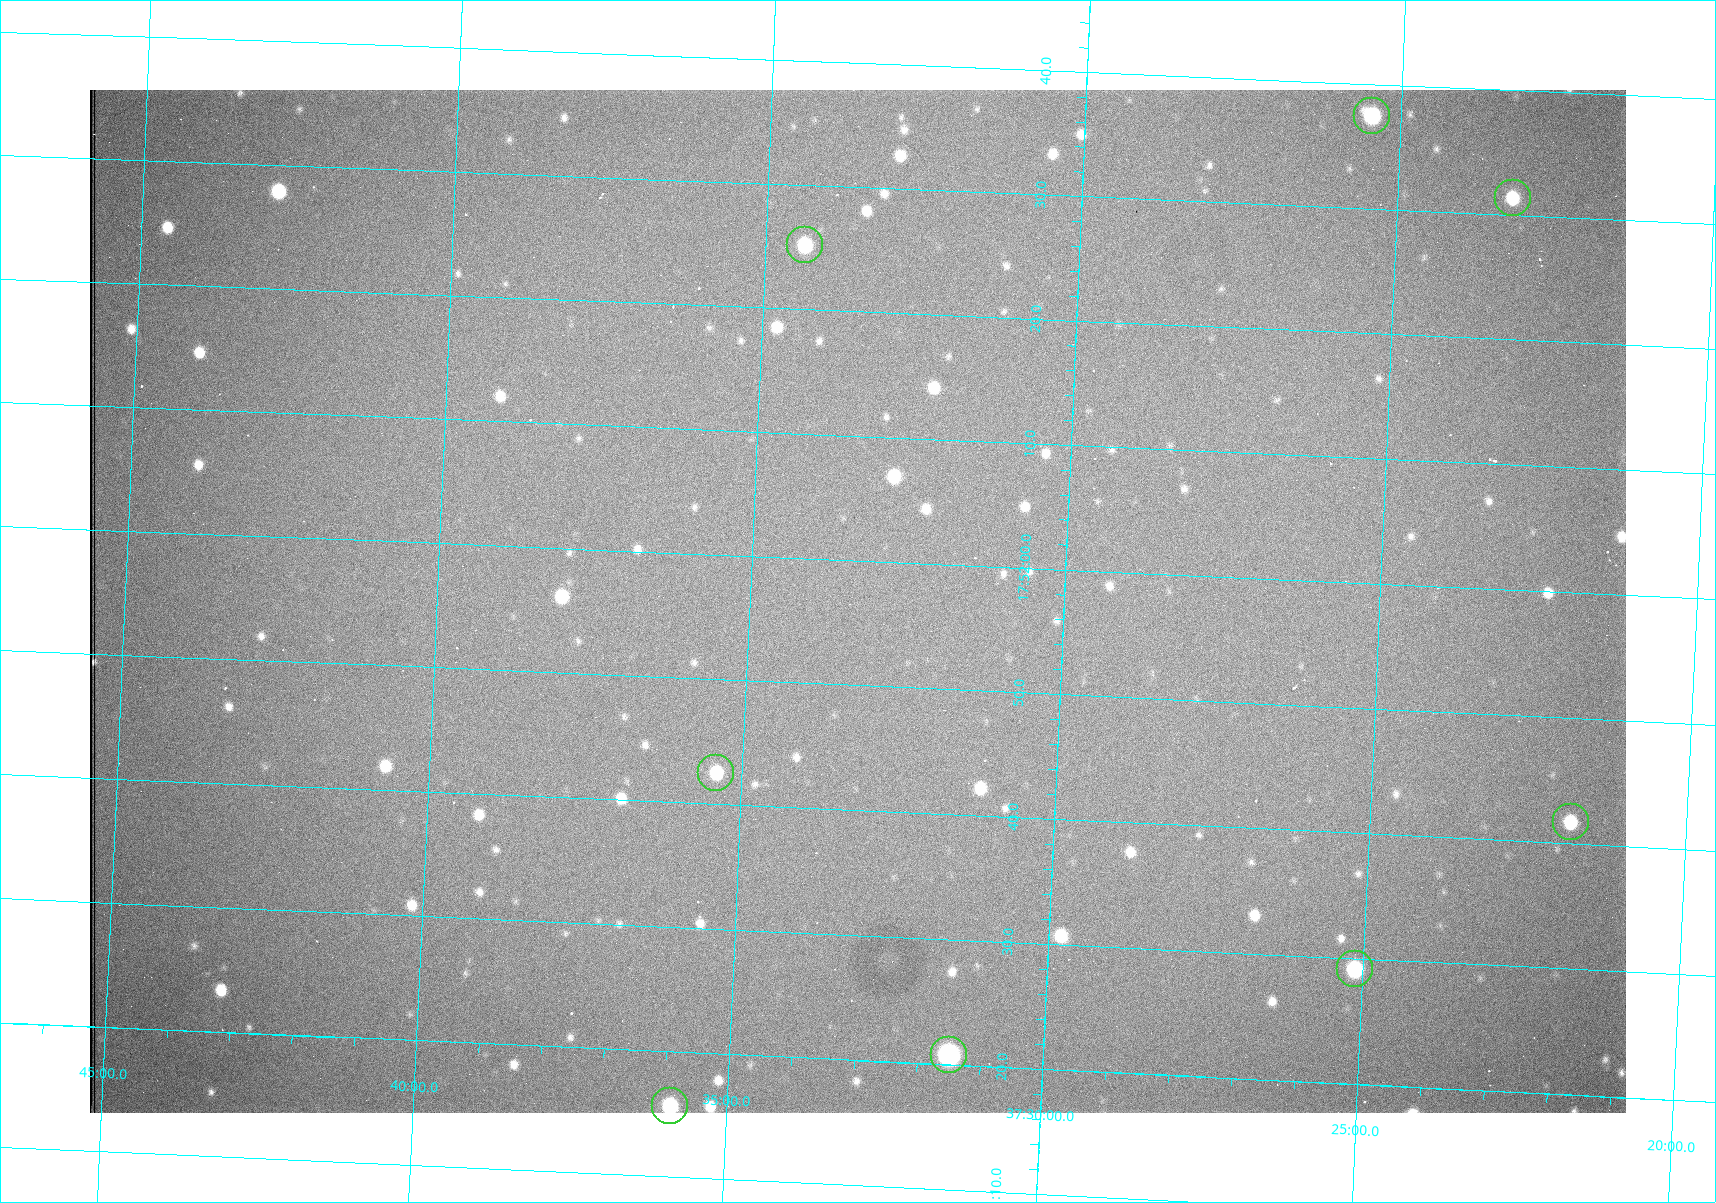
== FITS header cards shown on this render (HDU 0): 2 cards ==
NAXIS1  =                 1536 /fastest changing axis
NAXIS2  =                 1023 /next to fastest changing axis

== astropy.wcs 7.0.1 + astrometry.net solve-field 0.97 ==
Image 1536 x 1023 px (HDU 0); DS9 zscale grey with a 90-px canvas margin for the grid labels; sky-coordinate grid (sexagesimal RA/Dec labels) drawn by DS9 from the SOLVED WCS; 8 Tycho-2 reference stars matched to detected sources circled (green)
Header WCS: RA---TAN/DEC--TAN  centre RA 17:51:57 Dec +37:33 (267.99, +37.55 deg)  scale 0.958 arcsec/px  FOV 24.5' x 16.3'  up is +87 deg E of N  parity flipped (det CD > 0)
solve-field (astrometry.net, Tycho-2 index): VERIFIED the header's WCS against the Tycho-2 star catalogue (8 matches, 0 conflicts) and refined it, rather than solving blind
Solved WCS: RA---TAN-SIP/DEC--TAN-SIP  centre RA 17:51:57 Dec +37:33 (267.99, +37.55 deg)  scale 0.956 arcsec/px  FOV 24.5' x 16.3'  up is +87 deg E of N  parity flipped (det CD > 0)
The solver's refit moves the header's centre by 0.79 arcsec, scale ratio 0.9979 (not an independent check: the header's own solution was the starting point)
Tycho-2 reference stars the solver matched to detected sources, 8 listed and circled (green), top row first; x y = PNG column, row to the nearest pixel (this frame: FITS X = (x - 90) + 1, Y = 1023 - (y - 90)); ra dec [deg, ICRS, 3 dp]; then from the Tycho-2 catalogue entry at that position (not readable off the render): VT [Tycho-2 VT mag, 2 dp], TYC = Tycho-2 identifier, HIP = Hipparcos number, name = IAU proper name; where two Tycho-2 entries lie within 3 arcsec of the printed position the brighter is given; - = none
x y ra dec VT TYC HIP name
1372 116 268.156 +37.424 11.25 2620-712-1 - -
1513 198 268.131 +37.386 12.62 2620-526-1 - -
805 245 268.105 +37.573 11.82 3089-995-1 - -
716 773 267.927 +37.590 11.84 3089-1137-1 - -
1571 822 267.924 +37.364 11.94 2620-391-1 - -
1355 969 267.871 +37.419 11.35 2620-812-1 - -
949 1055 267.836 +37.525 9.96 3089-889-1 - -
670 1106 267.815 +37.598 11.54 3089-1081-1 - -